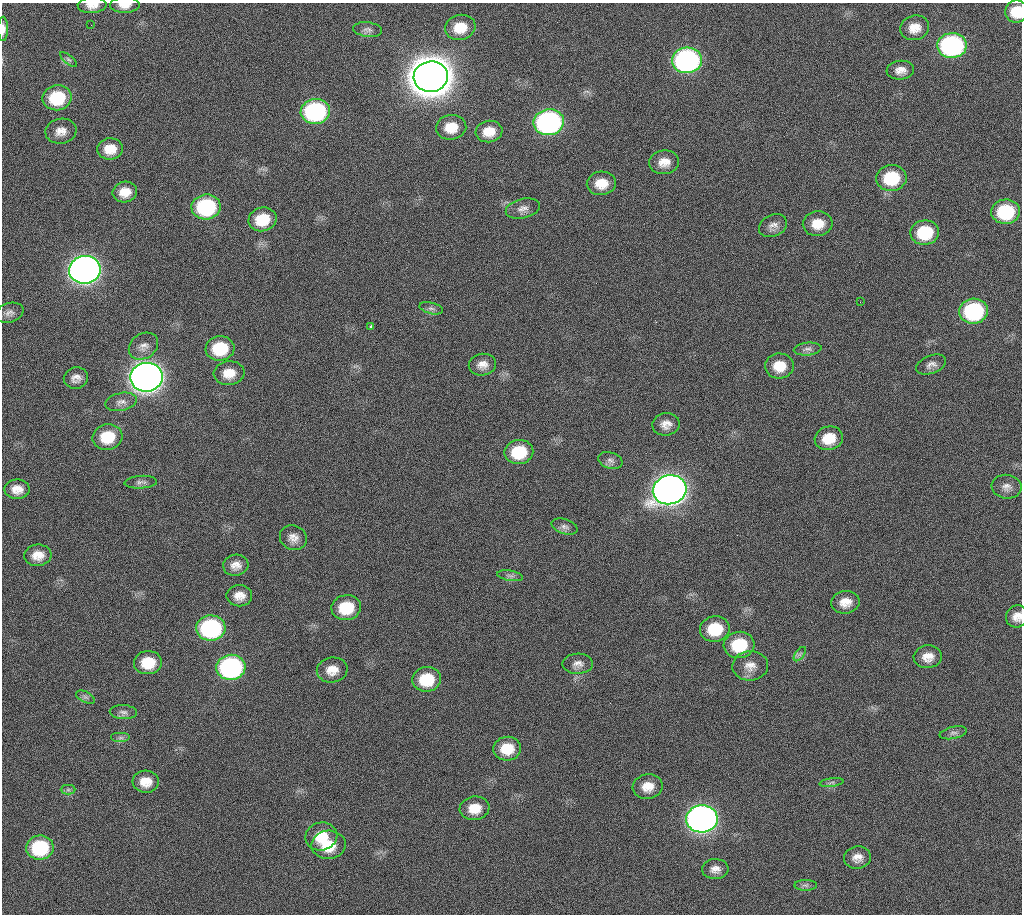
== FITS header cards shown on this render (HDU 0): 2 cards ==
NAXIS1  =                 1020 / length of data axis 1
NAXIS2  =                 912  / length of data axis 2

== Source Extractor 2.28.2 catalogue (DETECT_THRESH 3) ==
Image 1020 x 912 px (HDU 0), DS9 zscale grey, 1 PNG px = 1 image px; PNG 1024 x 916 px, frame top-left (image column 1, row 912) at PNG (2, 3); each listed source drawn as its Kron ellipse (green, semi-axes under 4 px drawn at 4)
Background 280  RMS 17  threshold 51.8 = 3 sigma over >= 5 px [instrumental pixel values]
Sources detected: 93; all 93 listed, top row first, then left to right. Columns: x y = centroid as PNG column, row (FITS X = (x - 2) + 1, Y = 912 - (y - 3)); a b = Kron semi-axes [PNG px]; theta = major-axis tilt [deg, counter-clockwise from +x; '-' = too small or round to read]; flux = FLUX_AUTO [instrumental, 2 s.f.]
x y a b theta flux
92 5 14 8 3 1.0e+04
125 5 15 7 1 1.0e+04
1016 12 11 11 - 2.9e+04
91 25 2 2 - 6.2e+03
460 27 15 12 15 2.4e+04
915 28 15 12 16 1.6e+04
3 29 12 5 90 7.6e+03
368 30 14 7 -7 5.8e+03
952 45 15 12 2 2.5e+05
68 59 10 4 -40 2.5e+03
687 60 15 13 4 3.5e+05
900 70 14 9 6 1.0e+04
431 77 17 15 6 4.7e+06
57 98 14 12 10 6.0e+04
315 111 14 12 7 2.0e+05
549 122 15 13 9 3.5e+05
451 127 15 12 7 2.3e+04
61 131 15 12 10 1.2e+04
489 132 13 10 8 1.8e+04
110 149 13 10 6 1.8e+04
664 162 15 12 6 1.5e+04
891 178 15 13 7 5.8e+04
601 183 14 12 5 2.1e+04
125 192 12 10 11 1.6e+04
206 207 14 12 7 1.3e+05
523 209 17 9 14 8.9e+03
1006 212 14 12 6 7.6e+04
262 219 14 11 14 3.7e+04
818 224 15 12 4 2.1e+04
773 226 14 10 26 8.2e+03
925 232 14 12 7 5.4e+04
85 270 16 14 8 1.1e+06
860 302 2 2 - 3.0e+03
431 308 12 5 -14 3.8e+03
973 311 14 12 7 1.4e+05
10 313 14 9 17 7.2e+03
371 327 3 3 - 2.5e+03
143 346 16 12 34 9.9e+03
220 348 14 12 7 5.0e+04
808 349 14 6 5 5.3e+03
482 365 14 11 10 1.1e+04
931 365 15 9 21 7.1e+03
779 366 14 12 3 2.3e+04
229 373 15 12 5 1.9e+04
147 377 16 14 8 1.6e+06
76 378 12 10 12 9.0e+03
121 402 16 9 12 7.7e+03
666 424 13 11 9 1.0e+04
107 437 15 12 12 3.9e+04
829 438 14 11 14 2.6e+04
519 452 14 12 10 4.8e+04
610 460 12 8 -19 5.2e+03
141 482 16 6 3 4.8e+03
1007 487 15 12 -9 9.0e+03
17 489 12 9 -1 1.3e+04
670 490 17 14 14 1.5e+06
565 527 13 7 -17 5.4e+03
293 538 14 12 -26 1.0e+04
38 555 14 10 6 1.5e+04
236 565 12 10 11 1.0e+04
510 576 13 5 -9 4.0e+03
239 596 13 10 0 1.2e+04
845 602 14 11 8 1.5e+04
346 608 15 12 9 4.4e+04
1017 616 11 10 - 1.1e+04
211 628 15 12 2 1.8e+05
715 629 15 12 9 4.4e+04
739 645 15 13 7 5.4e+04
800 654 8 4 53 3.2e+03
928 657 14 11 4 1.4e+04
148 663 14 11 4 3.1e+04
578 664 15 10 2 8.4e+03
750 666 18 14 5 1.5e+04
231 667 14 12 6 2.6e+05
332 670 15 12 9 1.6e+04
427 679 14 12 7 4.4e+04
85 697 10 5 -27 3.7e+03
123 712 13 7 -3 5.0e+03
953 733 14 6 12 5.0e+03
121 738 10 5 0 3.4e+03
507 749 14 12 5 2.8e+04
146 782 13 11 -4 1.7e+04
831 783 12 4 8 3.1e+03
648 786 15 12 10 1.7e+04
68 790 7 5 0 2.4e+03
475 808 15 11 8 2.1e+04
702 819 16 13 6 8.9e+05
321 836 16 14 13 2.9e+04
329 845 17 14 3 3.2e+04
40 848 14 12 7 8.5e+04
857 857 13 11 11 1.1e+04
715 869 13 10 2 9.3e+03
806 885 11 5 0 3.7e+03
At the frame edge (FLAGS 8, measured only in part): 5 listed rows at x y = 92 5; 125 5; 1016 12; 3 29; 1017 616